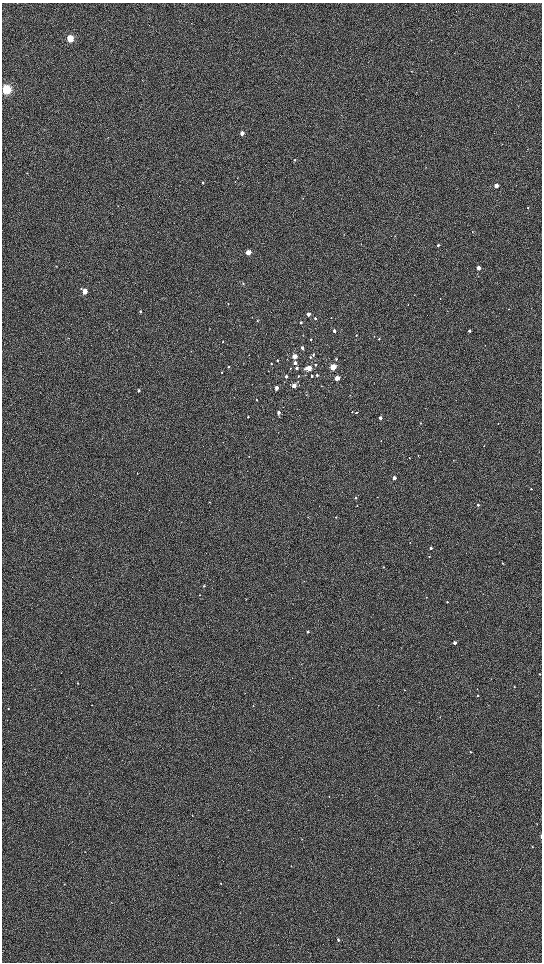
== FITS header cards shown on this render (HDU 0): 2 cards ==
NAXIS1  =                 1080 / length of data axis 1
NAXIS2  =                 1920 / length of data axis 2

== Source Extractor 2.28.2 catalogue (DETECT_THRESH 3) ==
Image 1080 x 1920 px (HDU 0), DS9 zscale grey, zoomed out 1/2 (1 PNG px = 2 x 2 image px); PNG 544 x 964 px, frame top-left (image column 1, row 1919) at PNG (2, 3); no overlay
Background 603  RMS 57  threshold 172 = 3 sigma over >= 5 px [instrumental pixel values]
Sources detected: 116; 2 cannot appear on this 1/2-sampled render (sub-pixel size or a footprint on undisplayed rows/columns) and are not listed; the other 114 listed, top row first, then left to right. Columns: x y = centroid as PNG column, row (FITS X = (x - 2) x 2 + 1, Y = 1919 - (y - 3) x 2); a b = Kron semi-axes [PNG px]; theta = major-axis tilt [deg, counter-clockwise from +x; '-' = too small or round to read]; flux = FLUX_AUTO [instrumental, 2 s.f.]
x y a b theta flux
70 38 4 3 - 8.8e+05
412 71 3 2 - 4.5e+03
6 89 4 4 - 2.1e+06
242 133 3 3 - 9.5e+04
502 144 2 2 - 4.4e+03
295 160 3 3 - 1.1e+04
203 182 3 3 - 1.6e+04
496 185 3 2 - 2.1e+05
303 198 3 2 - 4.1e+03
528 208 3 2 - 1.3e+04
472 232 2 2 - 4.5e+03
344 234 2 2 - 4.7e+03
395 236 3 2 - 3.3e+03
361 244 2 2 - 4.5e+03
438 245 3 2 - 2.5e+04
248 252 3 3 - 2.3e+05
478 268 3 2 - 1.3e+05
243 283 3 2 - 8.8e+03
81 289 3 3 - 8.6e+03
85 291 3 3 - 2.3e+05
440 299 2 2 - 3.7e+03
228 304 3 2 - 6.0e+03
408 305 2 1 - 3.0e+03
509 309 3 2 - 5.9e+03
140 311 4 3 - 1.3e+04
308 314 3 3 - 7.1e+04
331 317 2 2 - 3.1e+03
315 318 3 3 - 1.2e+04
257 321 3 2 - 6.1e+03
301 322 3 2 - 1.7e+04
334 331 3 2 - 3.2e+04
469 331 2 2 - 3.1e+04
356 335 2 2 - 6.6e+03
310 339 2 2 - 6.3e+03
379 339 3 2 - 1.0e+04
223 341 3 2 - 8.5e+03
485 345 2 2 - 4.0e+03
302 348 3 2 - 3.6e+04
313 355 4 2 - 1.5e+04
295 356 3 3 - 2.1e+05
310 357 3 3 - 1.5e+04
336 359 3 2 - 1.0e+04
277 360 3 2 - 1.2e+04
295 363 3 3 - 6.1e+04
271 364 3 2 - 1.2e+04
315 365 3 3 - 1.4e+04
229 367 3 2 - 9.0e+03
333 367 3 3 - 5.3e+05
290 368 3 2 - 5.5e+03
296 368 3 3 - 2.8e+04
309 368 3 3 - 3.2e+05
222 372 3 2 - 6.8e+03
317 375 3 2 - 1.4e+04
286 376 3 2 - 3.8e+04
298 376 3 2 - 7.0e+03
311 376 3 2 - 1.5e+04
337 378 3 3 - 2.0e+05
294 386 3 3 - 1.5e+05
321 386 3 2 - 4.4e+03
276 388 3 2 - 8.3e+04
139 390 3 2 - 1.6e+04
256 400 2 2 - 1.1e+04
352 412 3 2 - 8.5e+03
278 413 3 2 - 5.2e+04
356 413 4 3 - 1.2e+04
248 417 2 2 - 1.1e+04
380 418 3 2 - 7.3e+04
420 423 3 2 - 4.7e+03
498 423 2 2 - 4.5e+03
484 446 2 2 - 3.7e+03
418 455 3 2 - 7.6e+03
249 456 3 2 - 4.3e+03
409 458 2 2 - 7.0e+03
453 460 2 2 - 5.1e+03
394 478 3 2 - 1.0e+05
531 489 2 1 - 5.8e+03
355 497 2 2 - 1.7e+04
357 505 2 2 - 5.2e+03
478 505 2 2 - 2.7e+04
336 517 2 2 - 6.9e+03
410 542 2 1 - 2.6e+03
431 548 2 2 - 3.0e+04
429 557 2 2 - 6.6e+03
503 563 3 2 - 8.3e+03
383 567 3 2 - 5.7e+03
204 586 3 2 - 1.4e+04
426 597 2 2 - 5.6e+03
246 599 2 2 - 4.5e+03
447 602 2 2 - 8.0e+03
308 632 2 2 - 2.9e+04
455 643 2 2 - 5.1e+04
539 674 2 2 - 5.9e+03
78 683 3 2 - 1.0e+04
514 687 2 2 - 5.2e+03
34 689 3 2 - 3.6e+03
477 689 2 2 - 4.1e+03
404 690 2 1 - 4.5e+03
478 696 3 2 - 1.0e+04
92 705 2 2 - 3.6e+03
253 705 2 2 - 6.4e+03
8 709 2 2 - 5.2e+03
440 717 2 2 - 3.0e+03
470 752 3 2 - 6.5e+03
329 797 2 2 - 4.1e+03
248 810 2 1 - 3.2e+03
192 815 3 2 - 3.6e+03
541 836 4 2 - 1.6e+04
532 846 3 2 - 3.8e+03
291 866 2 2 - 3.5e+03
221 883 2 2 - 4.0e+03
64 884 3 2 - 5.0e+03
111 902 2 1 - 3.5e+03
191 903 2 1 - 3.0e+03
338 940 4 3 - 1.7e+04
At the frame edge (FLAGS 8, measured only in part): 2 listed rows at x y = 6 89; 541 836
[2 sub-pixel or undisplayed-footprint detections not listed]